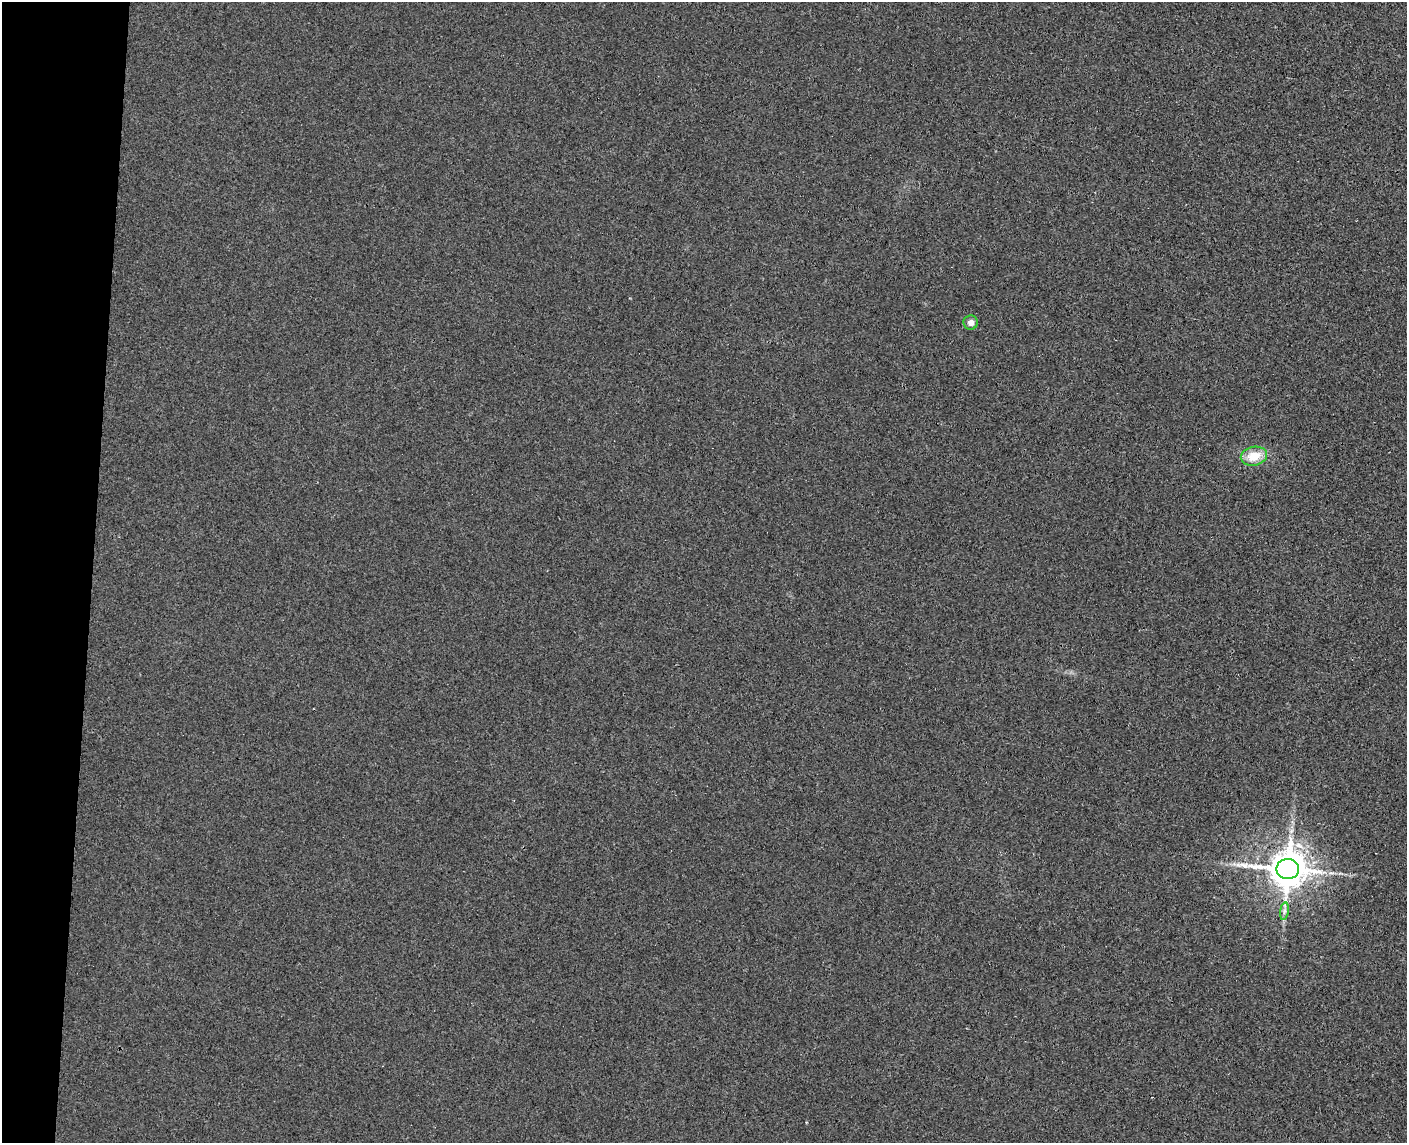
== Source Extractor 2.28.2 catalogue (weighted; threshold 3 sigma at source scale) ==
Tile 7 of 3 x 4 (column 1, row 3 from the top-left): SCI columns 163-1567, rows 1150-2290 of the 4649 x 4581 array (HDU 1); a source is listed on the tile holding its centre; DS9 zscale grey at full resolution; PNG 1409 x 1145 px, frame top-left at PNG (2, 2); each listed source drawn as its Kron ellipse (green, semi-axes under 4 px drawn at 4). Shown black and unused: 6% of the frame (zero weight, under 3 of 4 exposures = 6% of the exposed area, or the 3 px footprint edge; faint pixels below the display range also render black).
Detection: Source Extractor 2.28.2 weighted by HDU 2 'WHT'; one run over the whole footprint, this tile lists its part. Background 0.00389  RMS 0.004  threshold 0.018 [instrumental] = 3 sigma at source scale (4.5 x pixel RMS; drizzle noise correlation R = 1.50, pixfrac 1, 0.05/0.05 arcsec/px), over >= 5 px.
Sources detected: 5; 1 long thin detection or spike segment (spike, bleed or trail) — neither listed nor drawn; the other 4 listed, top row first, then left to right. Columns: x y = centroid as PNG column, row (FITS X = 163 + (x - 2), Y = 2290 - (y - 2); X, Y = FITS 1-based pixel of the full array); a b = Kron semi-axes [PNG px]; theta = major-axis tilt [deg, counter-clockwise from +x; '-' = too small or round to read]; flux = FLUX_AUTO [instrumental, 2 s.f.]
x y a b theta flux
971 322 7 7 - 2.4
1254 456 13 9 11 7.7
1288 869 11 10 - 1300
1284 911 9 4 81 1.2